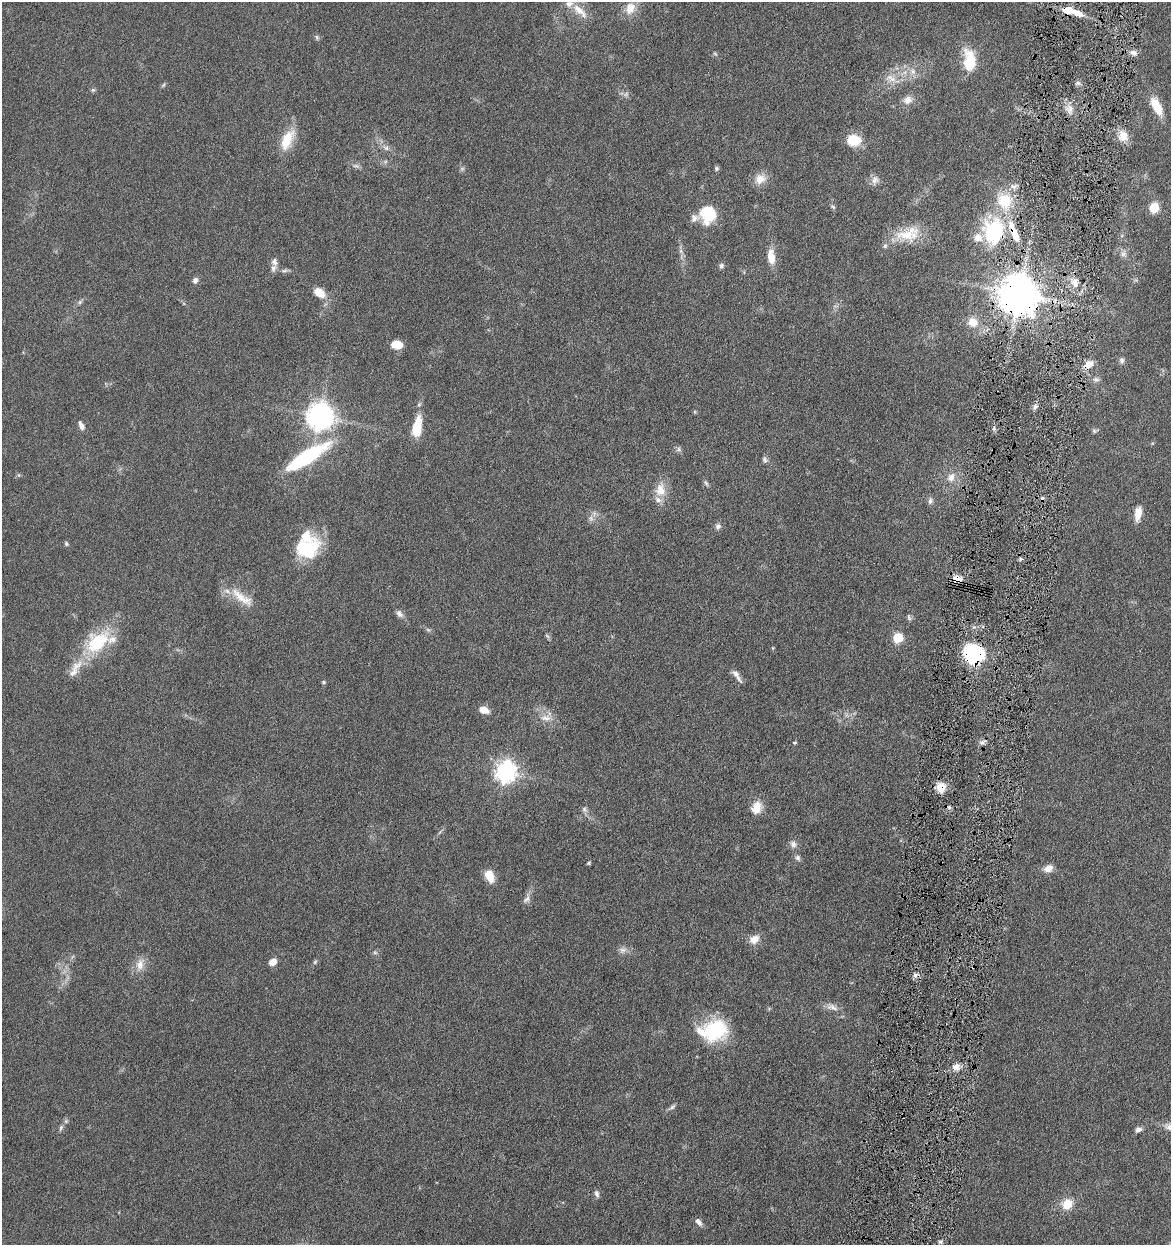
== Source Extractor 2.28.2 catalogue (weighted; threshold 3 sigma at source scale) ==
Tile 10 of 4 x 4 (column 2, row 3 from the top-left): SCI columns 1411-2579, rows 1249-2491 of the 5040 x 4982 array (HDU 1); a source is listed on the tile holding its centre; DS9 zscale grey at full resolution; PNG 1173 x 1247 px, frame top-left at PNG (2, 2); no overlay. Shown black and unused: <1% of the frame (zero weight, under 4 of 8 exposures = <1% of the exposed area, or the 3 px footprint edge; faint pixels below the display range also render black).
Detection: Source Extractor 2.28.2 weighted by HDU 2 'WHT'; one run over the whole footprint, this tile lists its part. Background 0.042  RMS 0.0046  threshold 0.0189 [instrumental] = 3 sigma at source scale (4.09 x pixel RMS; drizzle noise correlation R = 1.36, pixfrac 0.8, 0.05/0.05 arcsec/px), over >= 5 px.
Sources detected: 128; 4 too faint to see at this stretch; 2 cosmic-ray / hot-pixel residue — not listed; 15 inside a brighter listed object's ellipse — not listed separately; the other 107 listed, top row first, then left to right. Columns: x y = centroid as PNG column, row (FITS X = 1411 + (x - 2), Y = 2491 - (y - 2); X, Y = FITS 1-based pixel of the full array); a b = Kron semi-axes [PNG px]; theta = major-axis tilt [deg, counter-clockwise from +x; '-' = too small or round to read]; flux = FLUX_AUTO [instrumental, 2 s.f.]
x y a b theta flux
630 8 17 12 65 5.9
1068 10 8 6 -2 9
580 11 26 9 -42 5.7
1078 13 12 6 -23 5.2
317 37 7 5 -69 0.8
1133 53 10 7 -26 2.2
715 54 7 3 -37 0.55
969 61 20 11 -90 17
913 71 10 8 -55 2.6
891 78 18 10 -19 5
1078 83 9 6 0 1.1
163 85 7 4 45 0.65
93 90 6 5 - 0.71
908 100 12 10 27 3.5
1157 107 19 8 -62 11
1070 109 15 7 88 3.3
1123 136 13 12 - 5.6
287 140 26 12 65 11
854 140 11 9 -9 15
386 148 10 6 -28 1.8
716 168 6 5 - 0.77
760 179 14 12 33 5.1
875 180 13 11 68 2.6
1004 201 21 18 -62 15
833 207 7 5 -45 0.77
1154 208 6 5 - 23
708 214 15 14 - 20
694 218 11 10 - 2.5
993 231 32 24 83 35
908 234 35 17 13 14
681 251 7 4 -72 1
1123 253 10 8 52 1.8
771 257 15 7 -82 7
274 262 11 8 -79 2
721 266 6 6 - 1.1
284 271 8 5 6 1
195 280 7 6 - 1.7
1075 283 12 9 -70 4
319 292 14 9 -34 5.8
1019 294 12 12 - 1200
80 302 7 5 48 0.91
973 322 12 11 - 5.8
397 345 10 7 -8 6.9
1122 360 9 6 89 1.3
1089 364 12 8 28 3.9
1096 379 9 7 -1 1.5
1035 407 7 5 70 1.2
320 416 9 8 - 510
81 426 12 6 -66 1.9
417 428 21 9 80 14
994 429 6 4 -80 0.9
1094 431 7 5 -69 0.81
679 449 7 5 -62 1
306 457 53 14 32 39
765 460 9 6 -58 1.2
951 477 12 9 62 3.7
706 483 9 5 -53 0.93
660 490 20 14 89 6.9
930 501 9 6 80 1.4
1138 513 14 7 80 5.5
591 518 10 6 -81 1.8
718 526 7 7 - 1.5
66 543 6 5 - 0.73
307 549 27 20 22 27
1021 559 5 4 - 0.77
957 579 14 9 -4 3.4
242 597 41 12 -36 8.9
399 614 10 7 -47 1.9
909 617 9 4 -72 0.87
898 638 6 5 - 22
97 642 38 23 41 24
973 653 18 16 -15 42
73 672 15 8 45 2.9
736 674 12 8 -43 2.1
323 682 5 5 - 0.58
484 710 11 7 -16 4.2
546 718 15 8 -7 3.7
982 742 8 4 -8 1.2
795 743 5 4 - 0.51
505 772 8 7 - 240
941 787 13 11 74 5.2
756 807 15 11 68 6.1
949 807 6 4 -44 0.87
584 809 9 6 -52 1.4
793 844 10 8 -60 2
797 858 9 6 -60 1.3
589 863 5 4 - 0.52
1048 868 11 8 27 3.4
489 876 15 9 -68 5.6
527 899 15 8 59 2.3
754 939 12 10 25 4.2
623 950 11 8 20 2.2
375 953 6 4 -1 0.72
273 962 7 6 - 4.2
315 962 7 5 68 0.75
140 964 20 11 75 4.8
915 975 7 6 - 1.5
832 1007 18 8 -16 3.2
715 1030 25 21 23 33
956 1067 10 8 -5 3.1
672 1107 10 5 40 1.1
61 1128 10 5 66 1.1
1138 1130 9 6 20 1.7
597 1194 9 6 -81 1.3
1067 1204 7 6 - 13
698 1222 11 6 -45 1.9
940 1242 5 4 - 0.78
Overlapping masked pixels (flux is a lower limit): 6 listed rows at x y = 1068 10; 993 231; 1019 294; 957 579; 973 653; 941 787